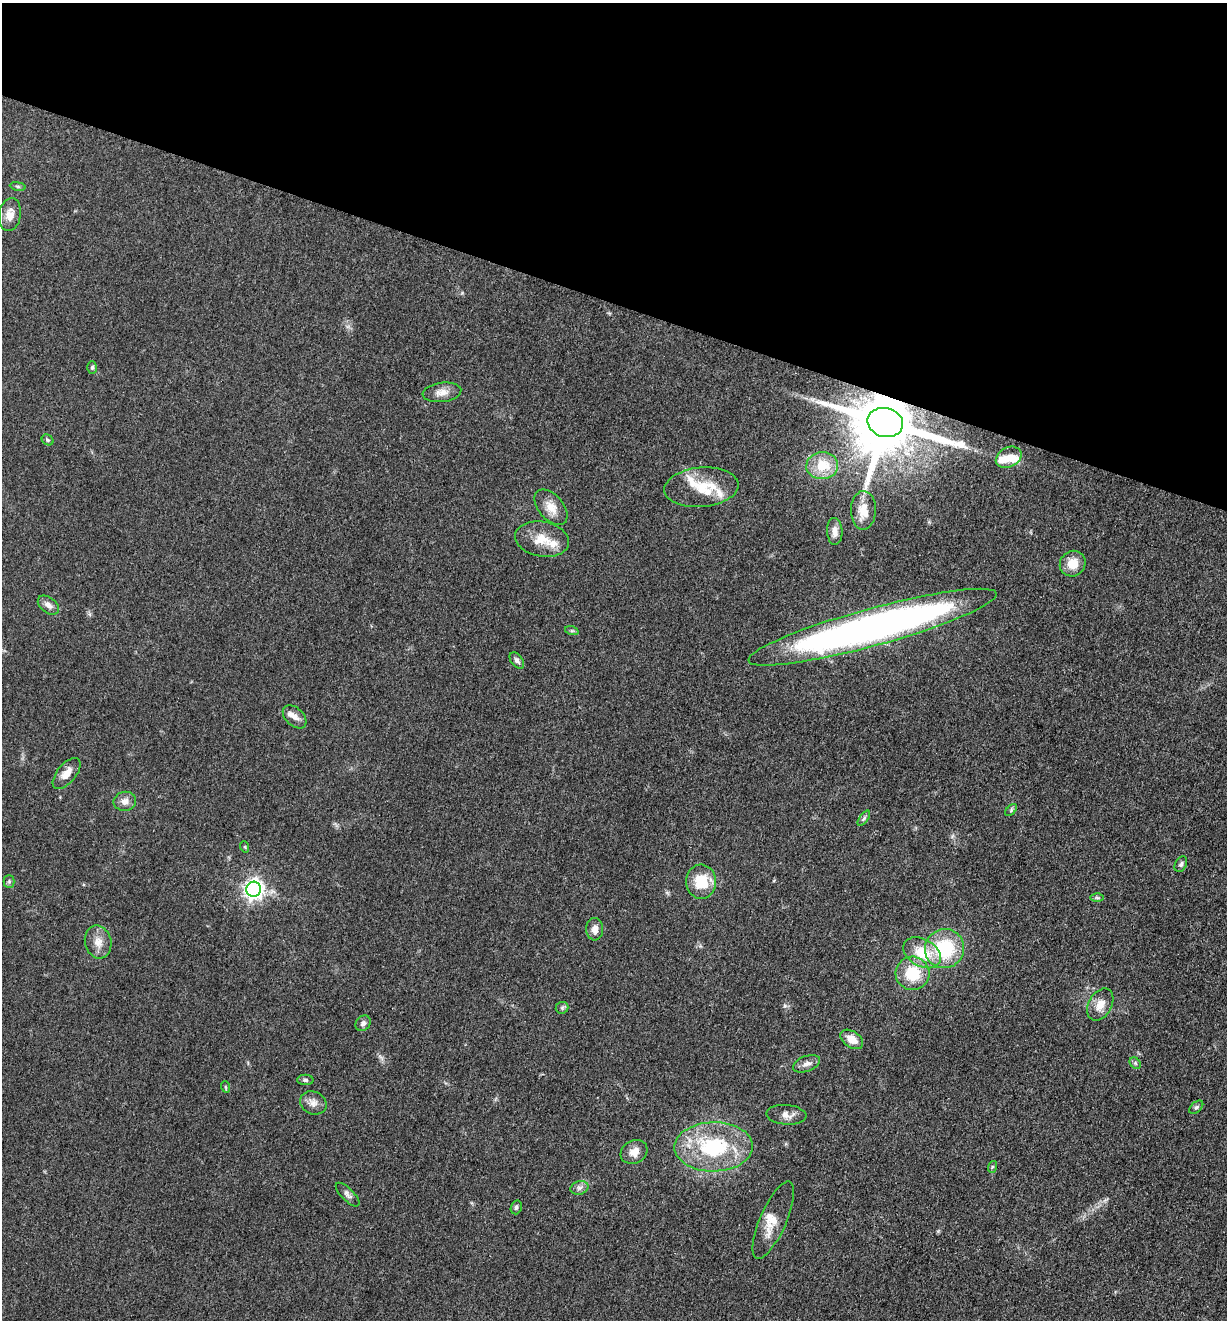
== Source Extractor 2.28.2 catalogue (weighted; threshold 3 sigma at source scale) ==
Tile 2 of 4 x 4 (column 2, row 1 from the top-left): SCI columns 1488-2712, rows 3965-5282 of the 5302 x 5291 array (HDU 1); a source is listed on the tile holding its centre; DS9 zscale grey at full resolution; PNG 1229 x 1322 px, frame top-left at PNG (2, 3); each listed source drawn as its Kron ellipse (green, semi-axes under 4 px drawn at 4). Shown black and unused: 23% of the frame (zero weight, under 3 of 5 exposures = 1% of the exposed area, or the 3 px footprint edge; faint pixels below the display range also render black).
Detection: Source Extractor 2.28.2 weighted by HDU 2 'WHT'; one run over the whole footprint, this tile lists its part. Background 0.0509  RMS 0.0058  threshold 0.0263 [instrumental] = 3 sigma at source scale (4.5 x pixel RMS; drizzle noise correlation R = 1.50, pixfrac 1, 0.05/0.05 arcsec/px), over >= 5 px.
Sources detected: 60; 8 inside a brighter listed object's ellipse — not listed separately; the other 52 listed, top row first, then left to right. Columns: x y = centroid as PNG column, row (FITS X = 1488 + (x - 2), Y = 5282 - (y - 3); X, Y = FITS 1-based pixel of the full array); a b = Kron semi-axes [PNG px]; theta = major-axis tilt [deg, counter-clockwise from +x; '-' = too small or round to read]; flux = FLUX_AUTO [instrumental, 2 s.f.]
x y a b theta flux
18 186 8 4 -9 1
10 215 16 10 81 6.3
92 367 6 4 89 1
442 392 19 9 7 5.2
885 423 18 14 -14 5700
47 440 6 5 - 0.91
1009 457 13 10 27 6.1
822 466 16 13 4 15
701 487 37 19 5 18
551 507 21 12 -49 7.7
863 510 19 12 89 10
835 531 13 8 -86 4.3
542 539 27 17 -10 13
1073 564 13 12 - 9.1
48 605 12 7 -38 3.4
872 627 129 18 15 360
572 631 7 4 -18 0.88
517 660 9 5 -53 1.9
295 717 14 9 -44 3.9
67 773 18 9 50 5.9
125 801 11 9 9 3.7
1011 810 7 4 47 0.96
864 818 9 4 55 1.2
245 847 6 3 -72 0.58
1181 864 8 5 63 1.5
9 881 6 5 - 1.1
701 882 17 15 -86 18
253 889 7 7 - 300
1097 898 6 4 -1 0.96
595 929 11 8 -89 3.8
98 942 16 13 -76 6.4
944 949 20 19 - 36
922 953 20 13 -29 18
912 973 17 16 - 21
1100 1005 17 11 62 6.9
562 1008 6 6 - 1.2
363 1023 8 7 - 2
852 1039 12 8 -35 7
1135 1063 6 5 - 0.98
806 1064 14 7 20 3.3
305 1080 8 5 -1 1.3
226 1087 6 3 -70 0.64
313 1103 13 11 -25 4.2
1196 1107 8 5 43 1.2
786 1115 20 10 -4 4.8
714 1147 39 24 1 51
634 1152 14 11 28 5.8
992 1167 6 4 71 0.78
579 1188 9 6 15 2.2
348 1195 15 6 -45 2.2
516 1207 7 5 74 1.2
773 1220 42 13 67 11
Overlapping masked pixels (flux is a lower limit): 1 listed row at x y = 885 423